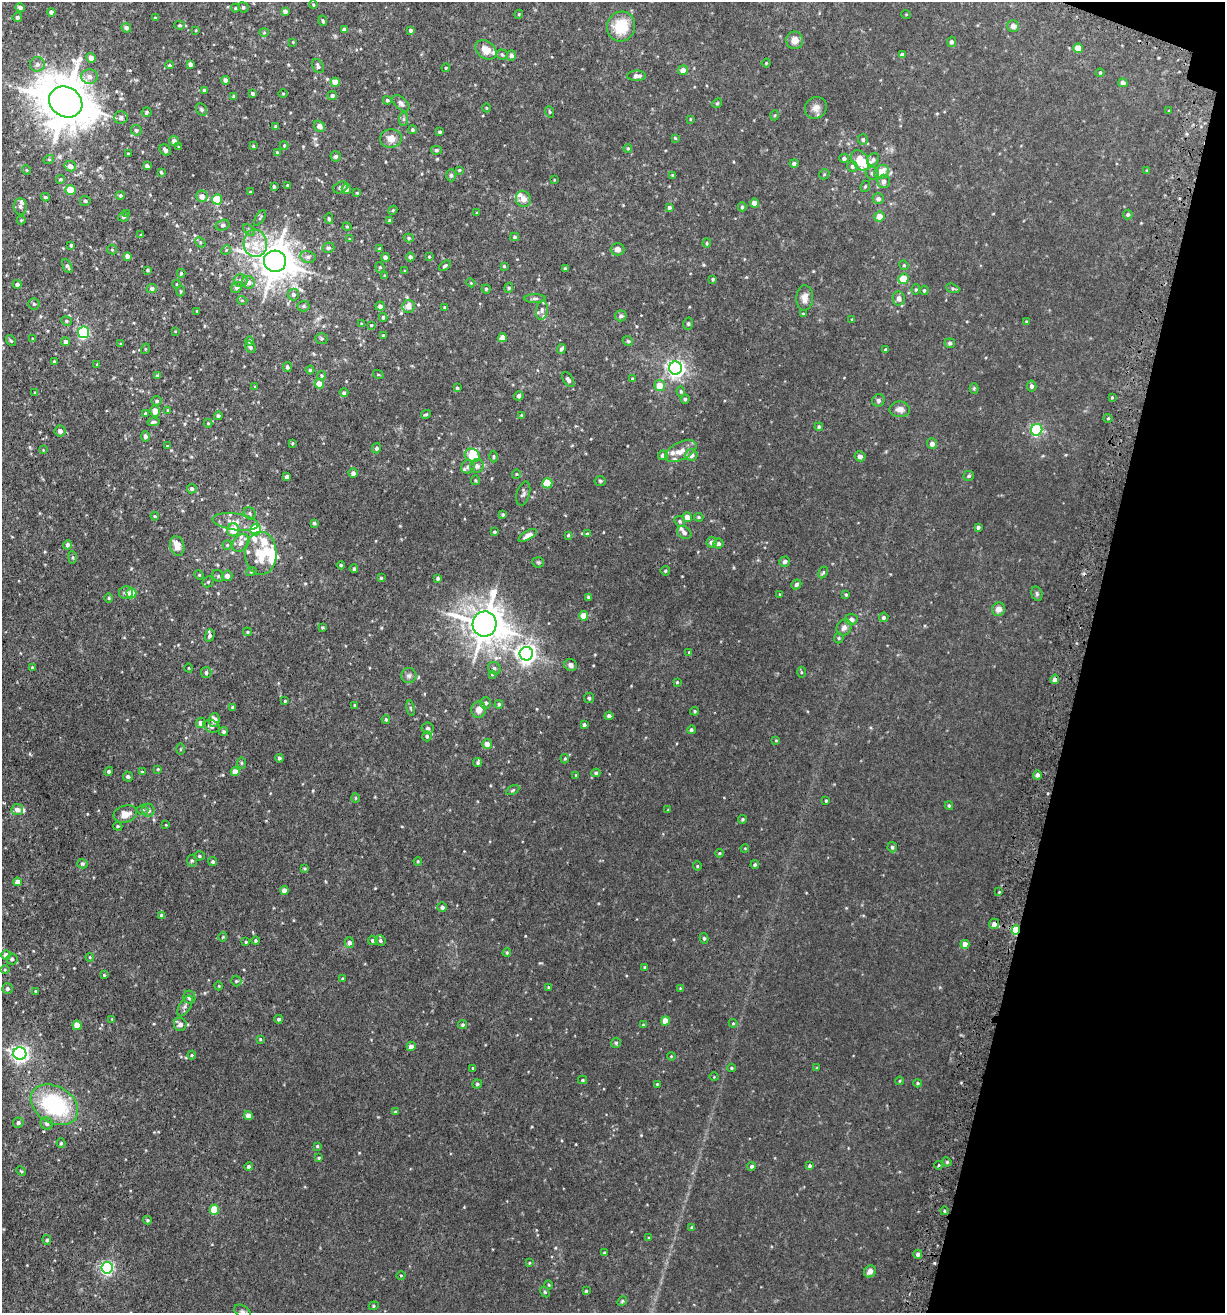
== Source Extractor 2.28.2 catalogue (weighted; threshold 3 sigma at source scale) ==
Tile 8 of 4 x 4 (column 4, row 2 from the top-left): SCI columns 3846-5068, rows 2682-3992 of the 5414 x 5354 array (HDU 1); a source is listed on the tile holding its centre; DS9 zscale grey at full resolution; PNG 1227 x 1315 px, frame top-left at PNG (2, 2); each listed source drawn as its Kron ellipse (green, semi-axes under 4 px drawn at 4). Shown black and unused: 12% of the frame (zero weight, under 3 of 5 exposures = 5% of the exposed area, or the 3 px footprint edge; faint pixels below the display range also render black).
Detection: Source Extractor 2.28.2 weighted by HDU 2 'WHT'; one run over the whole footprint, this tile lists its part. Background 0.0209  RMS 0.003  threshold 0.0135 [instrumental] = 3 sigma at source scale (4.5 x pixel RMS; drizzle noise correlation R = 1.50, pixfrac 1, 0.05/0.05 arcsec/px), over >= 5 px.
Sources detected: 503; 2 inside a brighter object's white glare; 1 cosmic-ray / hot-pixel residue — neither listed nor drawn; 19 inside a brighter listed object's ellipse — not listed separately; the other 481 listed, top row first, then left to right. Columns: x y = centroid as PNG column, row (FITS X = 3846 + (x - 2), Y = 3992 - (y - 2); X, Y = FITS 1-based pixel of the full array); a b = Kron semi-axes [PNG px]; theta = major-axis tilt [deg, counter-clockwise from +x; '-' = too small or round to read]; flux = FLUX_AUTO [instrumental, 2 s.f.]
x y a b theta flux
313 5 4 3 - 0.29
20 7 5 4 - 0.99
243 7 5 5 - 0.45
235 8 4 4 - 0.33
285 11 4 4 - 1.1
51 12 4 4 - 0.98
519 14 4 3 - 0.25
906 14 5 3 - 0.24
17 17 5 4 - 0.58
155 18 4 3 - 0.24
323 21 5 3 - 0.43
180 25 5 4 - 0.39
621 26 15 14 - 9.6
1013 26 6 6 - 1.3
126 28 5 4 - 0.87
196 30 4 3 - 0.24
344 30 4 4 - 0.93
411 30 4 4 - 0.61
264 32 4 4 - 0.3
795 40 9 8 - 2.3
293 42 3 3 - 0.23
952 42 5 4 - 0.63
1078 48 5 4 - 3.4
486 50 12 8 -38 3.4
502 54 5 5 - 0.46
902 54 4 3 - 0.68
511 55 5 4 - 0.86
91 58 5 4 - 1.8
766 63 4 3 - 0.23
37 64 7 7 - 0.99
190 64 4 4 - 1.1
169 65 4 4 - 0.28
318 66 7 5 -62 0.86
446 68 4 3 - 0.25
683 70 5 5 - 1.7
1100 73 4 4 - 0.28
637 76 9 5 0 1.3
90 77 8 7 - 1.5
225 80 4 4 - 1.2
335 82 4 4 - 2.6
1123 83 4 4 - 1.1
204 90 3 3 - 0.32
253 93 4 3 - 0.65
283 93 5 3 - 0.26
332 95 5 4 - 0.71
234 96 4 4 - 0.45
387 100 4 4 - 0.47
66 102 17 14 -33 1200
401 103 10 6 -44 0.95
717 103 5 4 - 0.35
486 108 4 3 - 0.21
816 108 11 10 - 1.7
202 109 6 5 - 0.48
1169 111 4 3 - 0.24
147 112 5 5 - 0.5
550 112 6 4 -72 0.33
775 115 5 3 - 0.27
121 117 7 6 - 1
403 119 7 4 89 0.55
690 119 4 3 - 0.23
276 126 4 3 - 0.81
320 126 6 5 - 1.3
136 130 5 5 - 0.58
413 130 4 4 - 0.46
440 132 3 3 - 0.41
391 138 11 9 4 2.4
675 138 4 4 - 0.35
863 139 5 5 - 0.6
174 141 5 5 - 1.1
253 146 3 3 - 0.3
284 146 4 4 - 0.3
179 147 4 3 - 0.3
628 148 4 4 - 0.36
165 150 6 5 - 0.79
436 150 5 4 - 0.54
277 152 4 3 - 0.33
128 154 3 2 - 0.24
336 156 5 5 - 0.73
844 158 4 4 - 0.73
49 159 5 3 - 0.29
873 159 7 5 50 0.8
860 160 11 7 -54 6.6
794 163 4 4 - 0.88
70 166 6 5 - 1.5
147 166 4 3 - 0.77
852 166 5 5 - 0.65
26 170 5 3 - 0.21
459 170 3 3 - 0.25
1147 171 4 3 - 0.38
161 172 3 3 - 0.38
881 172 8 6 41 3.8
872 173 6 6 - 0.76
824 174 5 4 - 0.34
451 175 6 5 - 0.56
673 175 3 3 - 0.55
60 179 4 4 - 0.39
554 180 3 2 - 0.18
884 181 6 6 - 1.3
288 185 3 3 - 0.34
274 186 3 3 - 0.48
865 186 6 4 68 0.34
340 187 7 5 28 0.98
346 189 5 4 - 1.2
71 190 5 5 - 4.5
250 192 3 3 - 0.23
357 193 4 3 - 0.27
120 196 4 4 - 0.48
202 196 6 5 - 1.9
45 197 4 3 - 0.47
217 199 5 5 - 8.3
523 199 8 7 - 1.7
878 199 6 5 - 0.84
85 201 5 5 - 0.51
755 203 4 4 - 2.5
20 207 8 6 -84 0.87
669 207 4 4 - 0.65
742 207 4 4 - 0.53
393 210 5 3 - 0.3
477 213 3 3 - 0.32
127 214 4 2 - 0.18
1128 215 5 4 - 0.57
879 216 5 5 - 3
123 217 5 4 - 0.49
260 218 9 3 57 0.41
329 219 5 4 - 0.42
21 220 4 4 - 0.3
390 220 3 3 - 0.48
223 225 7 5 16 0.62
347 227 4 4 - 0.3
249 230 7 4 -45 0.51
141 235 3 3 - 0.27
515 237 4 4 - 0.34
409 238 5 4 - 0.47
350 239 4 4 - 0.29
200 242 6 4 -47 0.45
255 243 13 11 -84 4.6
707 243 4 4 - 0.28
71 245 3 3 - 0.45
328 248 6 5 - 0.57
379 249 4 4 - 0.35
617 249 7 6 - 1.3
112 250 5 4 - 0.36
226 250 5 4 - 0.35
127 256 4 4 - 1.2
308 257 8 6 -12 0.83
385 257 4 4 - 1.1
410 257 4 4 - 0.79
429 257 4 3 - 0.27
275 261 11 10 - 650
904 265 5 4 - 0.34
67 266 7 3 -63 0.56
445 266 6 4 38 0.54
504 266 3 3 - 0.29
380 267 5 4 - 0.4
565 268 4 3 - 0.29
148 270 3 3 - 0.33
405 271 4 2 - 0.21
181 273 4 3 - 0.36
385 276 4 3 - 0.36
713 279 3 3 - 0.4
903 279 5 5 - 5.2
240 280 7 6 - 0.89
248 282 6 6 - 1.7
471 283 4 3 - 0.24
17 284 5 4 - 0.79
177 284 4 3 - 0.21
237 288 6 5 - 0.61
509 288 5 4 - 0.4
953 288 7 4 -19 0.5
152 289 5 4 - 0.8
486 289 4 4 - 0.39
916 290 5 4 - 0.38
924 290 5 4 - 0.35
180 291 5 3 - 0.28
293 294 6 5 - 0.76
535 298 10 4 0 0.56
805 298 12 8 86 1.9
899 298 7 6 - 1.3
242 300 5 3 - 0.24
34 304 5 5 - 0.49
304 306 6 5 - 0.51
380 306 4 4 - 0.98
409 306 7 6 - 2.2
444 307 3 3 - 0.25
542 310 9 6 81 0.87
197 311 3 3 - 0.24
803 314 3 3 - 0.24
621 316 6 5 - 0.78
383 317 4 3 - 0.44
852 319 3 3 - 0.24
66 321 5 4 - 0.39
1026 322 3 3 - 0.24
362 324 4 3 - 0.35
688 324 6 5 - 0.46
371 325 3 3 - 0.27
175 331 4 2 - 0.18
84 332 6 5 - 41
383 335 4 3 - 0.29
502 338 4 4 - 2.6
33 339 3 3 - 0.26
321 339 6 5 - 0.48
11 341 6 4 -53 0.39
250 341 5 4 - 0.67
628 341 5 4 - 0.38
66 342 4 4 - 1.1
950 343 5 5 - 0.5
121 344 4 3 - 0.27
250 347 6 5 - 0.54
145 349 5 3 - 0.27
561 349 5 4 - 0.75
886 350 4 4 - 0.8
54 362 3 3 - 0.38
97 364 4 2 - 0.24
287 367 5 4 - 0.6
675 368 6 6 - 110
310 370 4 4 - 0.33
378 374 5 3 - 0.25
157 376 3 3 - 0.56
322 376 4 4 - 0.41
632 379 4 3 - 0.25
568 380 8 5 -55 0.9
319 384 5 4 - 3.5
660 386 5 5 - 3.7
1031 386 5 5 - 0.85
255 387 3 2 - 0.21
457 388 4 4 - 0.45
974 388 5 4 - 0.33
681 391 5 4 - 0.44
35 393 4 3 - 0.31
344 393 4 4 - 0.61
519 396 5 4 - 0.94
1112 397 4 3 - 0.29
685 399 4 4 - 0.51
878 400 6 6 - 0.73
157 401 5 4 - 0.6
900 409 10 8 -3 1.7
168 410 4 3 - 0.29
155 411 5 5 - 3.1
145 413 3 3 - 0.35
426 414 5 3 - 0.32
521 415 4 4 - 0.22
218 416 4 4 - 0.6
1108 418 4 4 - 0.32
154 422 6 3 10 0.46
208 423 4 4 - 0.26
819 427 4 4 - 0.45
1037 430 6 5 - 37
60 431 5 5 - 1.1
145 436 5 4 - 0.8
292 443 3 3 - 0.28
932 444 5 5 - 1.4
167 446 4 2 - 0.2
376 448 5 4 - 0.73
43 450 4 3 - 0.22
681 451 17 9 26 2.9
472 455 8 6 -30 6.2
663 455 5 5 - 1.4
691 455 6 6 - 1.8
494 456 6 3 89 0.32
860 456 5 5 - 0.9
477 466 7 7 - 1.1
468 467 7 6 - 1.1
353 473 5 4 - 1.2
516 474 4 4 - 0.28
969 476 5 5 - 0.52
287 477 4 3 - 0.78
475 480 5 4 - 0.35
600 481 5 5 - 0.44
547 483 5 5 - 8.2
192 489 5 4 - 0.64
523 493 12 6 75 0.84
250 513 6 5 - 0.54
503 514 4 4 - 0.4
155 516 4 3 - 0.27
687 517 5 4 - 2.2
699 517 5 4 - 0.35
680 521 6 5 - 0.48
235 522 23 8 -8 3
314 523 4 3 - 0.47
978 527 3 3 - 0.65
233 530 6 6 - 3.6
256 530 5 5 - 20
494 532 4 4 - 0.42
684 533 8 6 -39 0.91
587 534 4 4 - 0.52
528 535 10 4 31 1.9
568 535 4 3 - 0.35
712 542 5 5 - 0.94
241 543 10 7 48 1.5
718 543 5 5 - 0.79
67 545 4 4 - 0.68
227 545 5 4 - 0.35
177 546 10 7 -76 2.9
261 553 21 16 -89 8.2
73 557 6 3 -83 0.33
538 562 5 5 - 0.41
785 562 5 5 - 0.91
341 565 4 4 - 0.36
354 569 4 3 - 0.45
665 571 5 4 - 0.42
251 572 5 3 - 0.29
823 572 6 4 62 0.43
199 575 5 4 - 0.33
218 576 6 5 - 0.47
227 576 5 5 - 1.4
381 578 4 4 - 0.3
438 578 4 4 - 0.58
208 582 6 5 - 0.45
796 584 5 4 - 0.73
126 592 7 6 - 0.84
131 593 5 5 - 4.3
779 594 4 2 - 0.25
1037 594 7 5 -75 0.56
846 595 4 3 - 0.33
588 597 4 4 - 0.42
109 598 5 3 - 0.26
998 609 7 6 - 1.9
584 616 4 4 - 4
884 617 5 4 - 0.71
851 619 6 5 - 1.1
485 624 12 12 - 650
322 627 4 3 - 0.34
844 627 9 7 55 1.3
247 632 4 4 - 0.33
210 635 6 4 74 0.73
839 638 5 5 - 0.35
689 652 3 3 - 0.24
526 654 7 6 - 150
571 665 6 5 - 0.92
32 667 3 3 - 0.26
189 668 5 3 - 0.23
494 668 7 6 - 0.75
801 672 5 3 - 0.29
206 673 5 5 - 0.65
492 674 4 4 - 0.37
409 676 7 7 - 0.86
1055 679 5 4 - 1.5
677 682 4 3 - 0.27
589 698 5 5 - 0.41
285 701 3 3 - 0.22
486 703 5 5 - 0.63
499 704 4 4 - 0.49
355 705 3 2 - 0.35
233 707 4 3 - 0.41
411 708 8 4 -80 0.4
479 710 8 7 - 2
695 711 4 4 - 0.33
609 716 4 4 - 0.89
386 719 4 3 - 0.39
214 720 7 5 87 1.9
201 723 5 5 - 1.4
584 725 3 3 - 0.59
212 726 9 6 -21 1.2
428 728 6 5 - 0.61
691 730 4 4 - 0.53
224 732 4 4 - 0.54
427 736 5 4 - 0.52
776 740 4 4 - 0.23
487 744 5 5 - 1.7
181 749 6 4 89 0.35
279 758 4 4 - 0.62
565 759 5 4 - 0.35
241 763 6 4 -89 0.37
478 763 4 4 - 0.41
158 769 4 3 - 0.25
109 771 5 4 - 0.54
142 772 4 3 - 0.29
235 772 4 4 - 2.9
596 773 4 4 - 0.52
576 775 4 3 - 0.27
1037 775 4 4 - 1.2
128 776 5 5 - 0.55
513 790 7 4 27 0.41
356 798 5 3 - 0.27
826 801 3 2 - 0.32
949 806 4 3 - 0.38
17 810 6 5 - 1.4
143 810 6 5 - 0.47
148 810 6 6 - 1.2
668 810 3 3 - 0.2
125 814 12 8 15 2.9
742 819 4 3 - 0.37
166 825 4 3 - 0.21
118 826 4 3 - 0.31
892 847 5 4 - 0.63
745 848 4 3 - 0.24
719 853 4 3 - 0.33
199 856 5 4 - 0.42
192 861 6 5 - 0.44
418 861 4 4 - 0.29
213 862 4 4 - 0.53
82 864 5 4 - 0.48
755 865 4 4 - 0.48
697 866 4 4 - 0.31
305 868 4 3 - 0.34
17 882 4 4 - 1.8
284 890 4 4 - 1.5
999 892 3 3 - 0.25
442 907 5 4 - 0.87
162 916 4 4 - 1.2
994 924 5 5 - 1.6
1016 930 5 3 - 9.8
223 937 4 4 - 0.29
704 938 5 4 - 0.44
373 940 5 5 - 0.53
380 940 5 5 - 0.53
256 941 4 4 - 0.43
246 942 3 3 - 0.29
349 942 5 4 - 1.1
965 944 4 4 - 2.8
507 953 4 3 - 0.32
6 955 5 5 - 1.4
90 957 4 3 - 0.3
12 959 5 5 - 0.66
645 967 4 3 - 0.31
5 970 5 3 - 0.27
104 975 4 3 - 0.26
343 979 4 4 - 0.4
236 981 5 5 - 0.37
219 986 4 3 - 0.23
548 987 4 3 - 0.2
680 988 3 3 - 0.19
7 989 5 5 - 0.62
36 991 3 3 - 0.25
189 997 7 6 - 1
185 1006 11 5 59 0.97
112 1019 4 3 - 0.25
279 1019 4 4 - 0.55
665 1021 4 4 - 3.5
733 1023 4 4 - 0.3
180 1024 6 6 - 1.5
77 1025 4 4 - 3
462 1025 4 4 - 0.54
643 1025 4 3 - 0.28
260 1039 4 3 - 0.29
616 1043 5 5 - 0.49
411 1046 4 4 - 1.5
20 1053 6 6 - 110
192 1055 4 4 - 0.33
671 1056 4 3 - 0.24
473 1068 4 3 - 0.25
731 1068 4 4 - 0.32
817 1068 3 3 - 0.33
714 1077 4 3 - 0.21
582 1080 4 4 - 0.39
900 1081 4 4 - 0.28
918 1083 4 3 - 0.39
477 1084 4 4 - 0.4
657 1084 3 2 - 0.23
54 1105 25 18 -31 29
396 1112 4 4 - 0.5
248 1116 4 4 - 2
18 1123 5 5 - 0.78
47 1123 6 6 - 0.95
61 1143 5 4 - 0.41
317 1146 3 3 - 0.34
319 1158 3 3 - 0.32
947 1162 5 3 - 0.34
939 1165 4 3 - 0.27
752 1166 4 4 - 0.59
810 1166 4 4 - 0.52
249 1167 4 4 - 0.63
21 1171 5 3 - 0.29
214 1210 5 5 - 7.8
944 1211 4 3 - 0.27
147 1220 4 3 - 0.4
692 1227 4 4 - 0.62
649 1238 4 4 - 0.35
47 1240 5 4 - 0.56
604 1253 3 3 - 0.38
918 1254 4 4 - 0.8
529 1263 4 3 - 0.25
107 1268 6 5 - 59
870 1271 6 5 - 1.4
401 1275 4 3 - 0.24
549 1285 4 3 - 0.29
586 1291 4 4 - 0.4
545 1292 6 4 -59 0.4
622 1301 5 4 - 0.36
374 1306 5 4 - 0.37
242 1312 9 6 -30 0.72
Overlapping masked pixels (flux is a lower limit): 3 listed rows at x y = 1055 679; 994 924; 1016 930
Isophote crosses this tile's border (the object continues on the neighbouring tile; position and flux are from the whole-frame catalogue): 1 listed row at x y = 242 1312